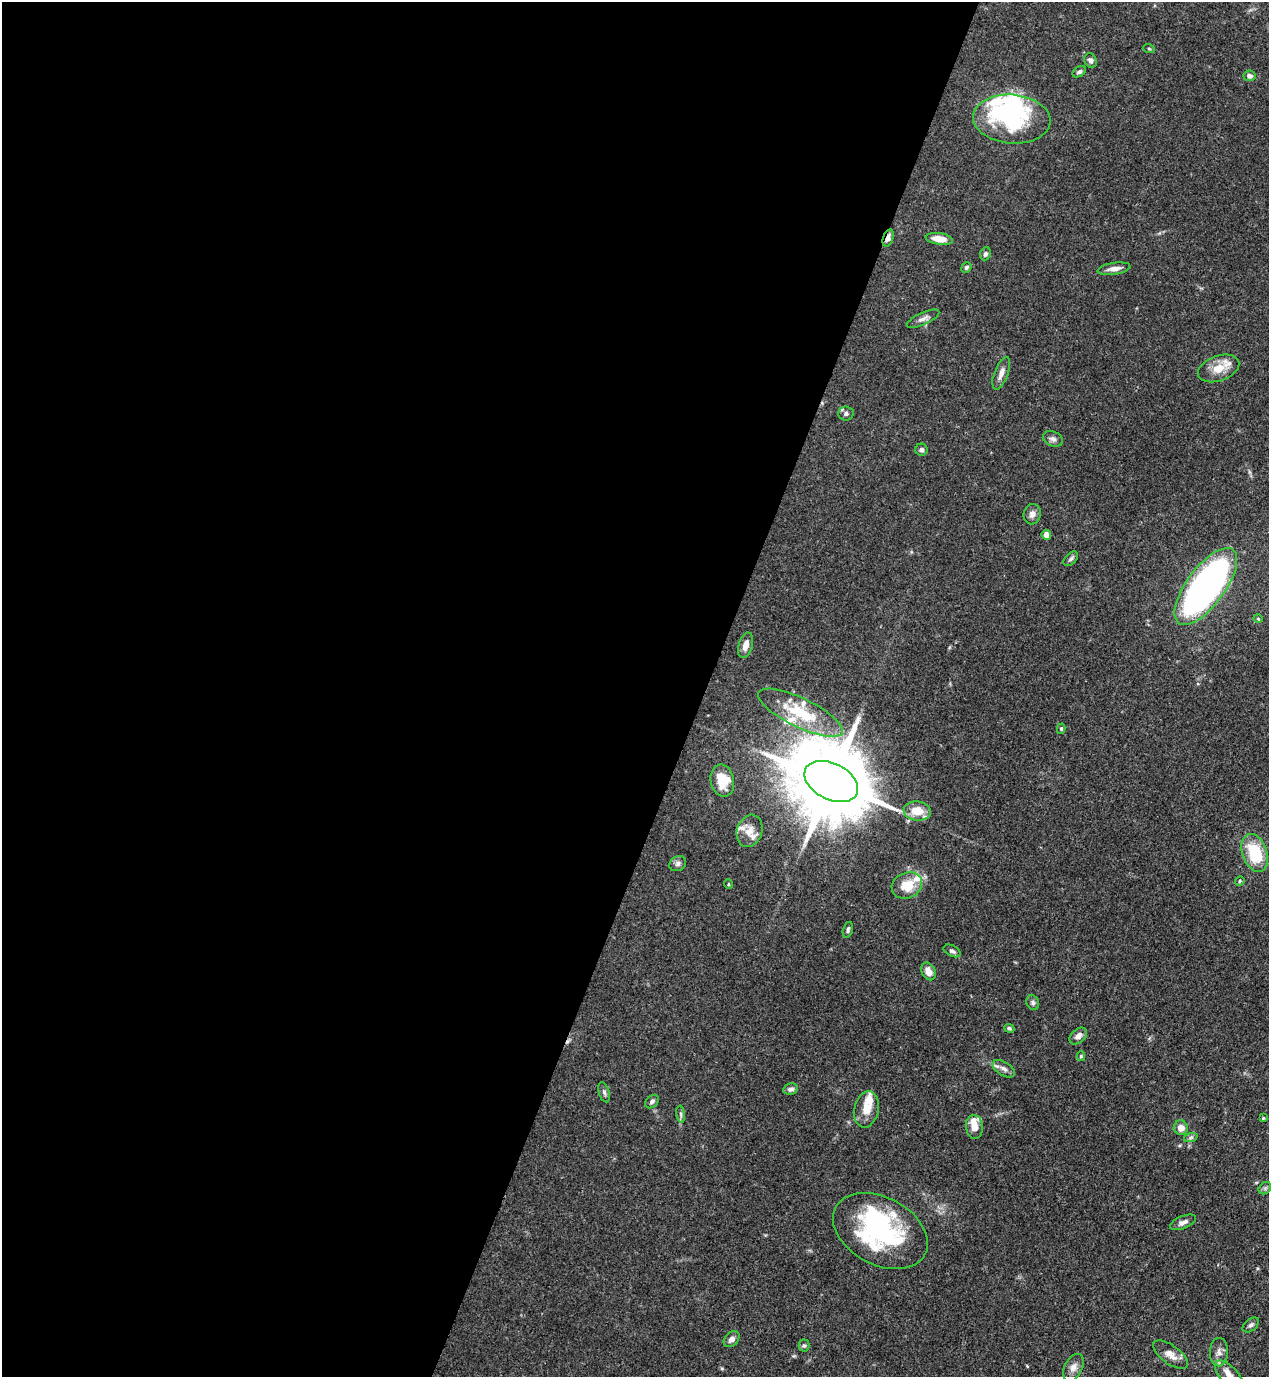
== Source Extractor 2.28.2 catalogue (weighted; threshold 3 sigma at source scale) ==
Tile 5 of 4 x 4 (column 1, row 2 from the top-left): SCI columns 223-1489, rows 2794-4168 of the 5649 x 5585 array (HDU 1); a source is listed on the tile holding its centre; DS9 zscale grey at full resolution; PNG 1271 x 1379 px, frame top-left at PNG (2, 2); each listed source drawn as its Kron ellipse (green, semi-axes under 4 px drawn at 4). Shown black and unused: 56% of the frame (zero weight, under 3 of 4 exposures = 7% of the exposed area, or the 3 px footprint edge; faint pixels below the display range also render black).
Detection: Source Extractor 2.28.2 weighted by HDU 2 'WHT'; one run over the whole footprint, this tile lists its part. Background 0.077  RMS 0.0036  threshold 0.0161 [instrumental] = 3 sigma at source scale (4.5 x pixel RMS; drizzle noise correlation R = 1.50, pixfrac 1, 0.05/0.05 arcsec/px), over >= 5 px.
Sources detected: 73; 3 inside a brighter object's white glare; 1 cosmic-ray / hot-pixel residue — neither listed nor drawn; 9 inside a brighter listed object's ellipse — not listed separately; the other 60 listed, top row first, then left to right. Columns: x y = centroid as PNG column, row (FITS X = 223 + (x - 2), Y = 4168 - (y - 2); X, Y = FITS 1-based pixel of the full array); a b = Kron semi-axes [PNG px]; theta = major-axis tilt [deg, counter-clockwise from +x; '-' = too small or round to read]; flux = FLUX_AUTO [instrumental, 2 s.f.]
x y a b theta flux
1149 49 6 3 -19 0.39
1091 60 7 6 - 1.3
1079 72 7 5 32 0.89
1249 76 6 5 - 1.4
1012 119 39 24 -4 32
888 238 9 5 70 1.8
939 239 14 6 -8 4.2
985 254 7 5 66 0.88
966 267 5 5 - 0.7
1114 269 16 6 9 2.3
923 319 18 6 24 1.9
1218 368 21 12 19 6.6
1001 373 17 7 70 2.4
846 414 7 7 - 1.2
1053 439 10 7 -22 1.4
921 450 6 6 - 0.91
1032 514 10 8 76 1.9
1046 535 5 4 - 2.5
1071 559 9 5 45 0.82
1206 586 46 19 54 120
1258 619 5 3 - 0.33
746 645 13 7 75 3
800 713 46 14 -26 19
1061 729 5 4 - 0.55
722 781 16 11 -79 7.7
831 782 29 18 -27 5600
917 811 13 9 -6 7.3
749 831 16 12 71 3.9
1255 853 19 12 -71 17
678 864 9 7 32 1.3
1240 881 5 4 - 0.51
728 884 5 3 - 0.38
907 885 16 12 24 8
848 930 8 4 74 0.88
952 951 9 5 -28 0.98
928 971 9 6 -64 3.2
1033 1003 7 6 - 0.92
1009 1028 5 4 - 0.69
1078 1036 10 6 42 2.1
1081 1056 5 4 - 0.5
1004 1069 12 6 -32 1.8
791 1089 7 5 13 1.3
604 1092 10 5 -73 0.99
652 1102 8 5 43 1.1
867 1109 18 12 77 5.3
681 1114 8 4 -82 0.78
1263 1118 4 4 - 0.38
974 1127 12 8 -83 3.7
1181 1128 7 7 - 3
1191 1137 7 4 19 0.7
1265 1188 7 5 44 0.81
1183 1222 14 6 22 1.7
880 1231 50 33 -28 55
1251 1325 9 6 39 1
732 1339 9 6 45 1.7
804 1346 6 5 - 0.64
1219 1352 14 9 89 2.2
1170 1355 20 9 -36 3.3
1073 1367 14 8 63 2.5
1230 1376 19 9 -49 3.4
Overlapping masked pixels (flux is a lower limit): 2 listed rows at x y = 888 238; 831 782
Isophote crosses this tile's border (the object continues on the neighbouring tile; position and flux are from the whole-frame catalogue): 2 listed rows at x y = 1206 586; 1230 1376